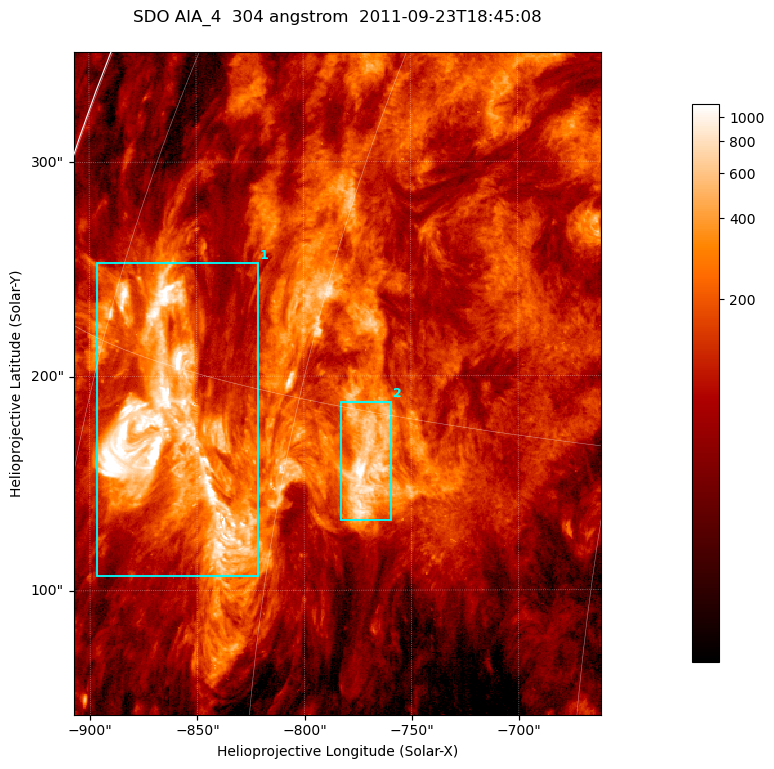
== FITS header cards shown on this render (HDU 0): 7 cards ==
TELESCOP= 'SDO     '           /
INSTRUME= 'AIA_4   '           /
WAVELNTH=                  304 /
WAVEUNIT= 'angstrom'           /
DATE-OBS= '2011-09-23T18:45:08.12' /
CTYPE1  = 'HPLN-TAN'           /
CTYPE2  = 'HPLT-TAN'           /

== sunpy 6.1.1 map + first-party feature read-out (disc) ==
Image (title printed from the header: SDO AIA_4  304 angstrom  2011-09-23T18:45:08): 410 x 515 px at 0.6 arcsec/px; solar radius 957 arcsec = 1594 px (partial field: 2.6% of the solar disc is inside the frame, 99% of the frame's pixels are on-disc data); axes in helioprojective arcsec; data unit not stated in the header (colour bar unlabelled)
Pointing: header CRPIX1/2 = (2058.21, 2041.36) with CRVAL1/2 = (0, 0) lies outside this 410 x 515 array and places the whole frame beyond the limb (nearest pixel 1.41 R_sun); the SolarSoft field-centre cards XCEN/YCEN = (-784.4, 196.5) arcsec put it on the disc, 1307 arcsec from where CRPIX/CRVAL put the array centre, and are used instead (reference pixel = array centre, CRVAL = XCEN/YCEN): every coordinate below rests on XCEN/YCEN
Orientation: roll -0.132 deg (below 1 deg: not rotated)
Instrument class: DISC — disc imager (sunpy class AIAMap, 304 A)
Bright regions (active regions / flare kernels): reference = the on-disc median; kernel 3 px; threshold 5 sigma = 367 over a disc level ~110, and >= 1.15x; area >= 211 px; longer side >= 5 px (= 3 arcsec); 2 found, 2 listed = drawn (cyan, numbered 1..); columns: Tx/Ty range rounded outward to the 2 arcsec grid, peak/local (2 s.f.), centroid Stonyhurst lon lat
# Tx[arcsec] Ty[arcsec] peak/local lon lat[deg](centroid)
1 -898..-820 106..254 19 -68 +13
2 -784..-758 132..188 11 -56 +13